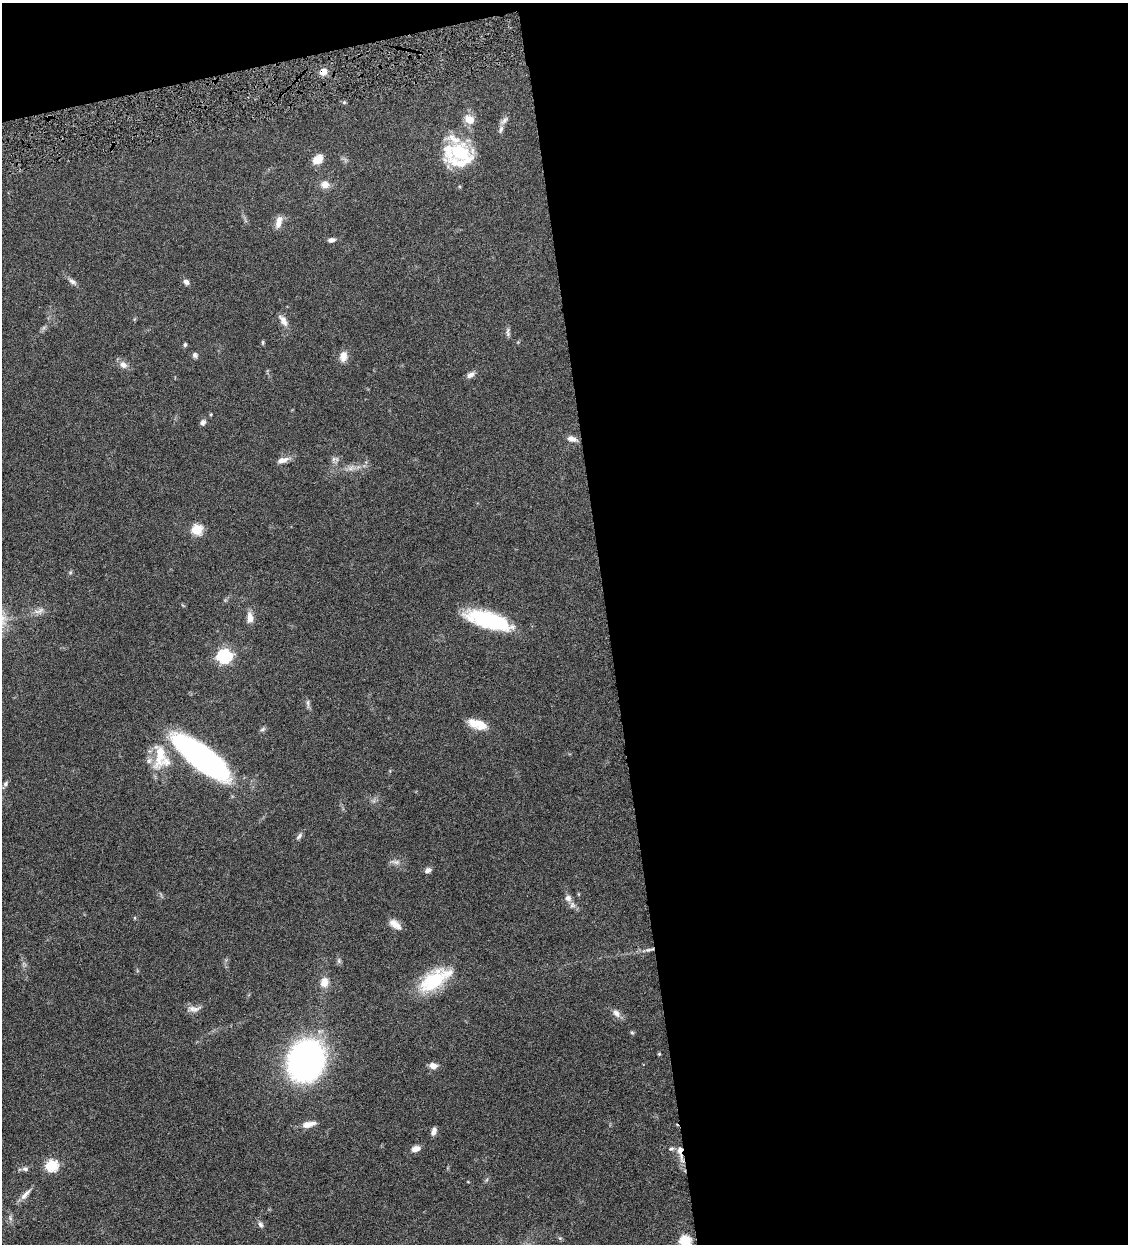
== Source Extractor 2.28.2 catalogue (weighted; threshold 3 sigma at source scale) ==
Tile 4 of 4 x 4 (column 4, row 1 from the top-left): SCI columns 3639-4764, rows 3729-4970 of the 4910 x 4972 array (HDU 1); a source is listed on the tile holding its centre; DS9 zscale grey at full resolution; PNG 1130 x 1246 px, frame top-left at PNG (2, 3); no overlay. Shown black and unused: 49% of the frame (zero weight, under 4 of 8 exposures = <1% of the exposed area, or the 3 px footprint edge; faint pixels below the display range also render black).
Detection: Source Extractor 2.28.2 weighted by HDU 2 'WHT'; one run over the whole footprint, this tile lists its part. Background 0.0431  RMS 0.0036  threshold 0.0146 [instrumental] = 3 sigma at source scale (4.09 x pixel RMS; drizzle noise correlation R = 1.36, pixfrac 0.8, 0.05/0.05 arcsec/px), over >= 5 px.
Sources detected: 66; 5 inside a brighter listed object's ellipse — not listed separately; the other 61 listed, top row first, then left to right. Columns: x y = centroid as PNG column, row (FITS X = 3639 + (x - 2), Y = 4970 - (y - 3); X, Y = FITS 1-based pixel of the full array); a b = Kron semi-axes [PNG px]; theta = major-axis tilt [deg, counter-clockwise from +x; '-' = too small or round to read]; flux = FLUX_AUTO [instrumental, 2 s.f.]
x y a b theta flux
323 72 9 8 - 2.4
344 102 6 4 0 0.43
469 119 11 9 -28 3.7
504 121 14 5 41 1.2
501 129 11 5 69 1
459 152 31 25 -21 17
318 159 12 9 39 3.8
325 184 10 9 - 2.5
279 222 16 7 75 2.5
331 240 8 5 5 1.3
72 282 11 6 -28 1.1
186 282 7 6 - 1.2
283 320 17 7 -58 2.1
508 333 13 4 89 0.86
263 342 7 3 89 0.39
185 345 6 4 64 0.47
195 355 7 6 - 0.78
343 356 13 9 82 2.7
123 365 12 9 -35 1.9
470 375 11 6 25 1.4
211 414 5 3 - 0.3
203 422 6 5 - 1.1
572 439 12 7 -16 1.8
333 459 7 5 89 0.82
283 460 15 7 16 2.1
351 468 10 6 40 1.5
197 530 5 5 - 23
39 611 17 6 23 1.8
250 618 14 7 -86 2.4
488 620 44 14 -17 27
224 656 7 6 - 59
308 703 12 4 -84 0.83
477 724 23 10 -18 5.1
263 729 9 5 27 0.65
160 755 44 17 84 11
201 757 60 19 -37 96
5 783 8 5 53 0.75
299 836 10 5 49 0.88
395 862 13 6 -9 1.3
428 870 8 6 23 1.2
568 898 8 7 - 1.5
395 924 16 8 -37 2.7
648 950 10 5 7 0.97
434 980 42 18 32 18
324 982 13 10 73 3.1
194 1009 19 8 2 2
616 1013 12 8 -46 1.8
632 1033 6 4 -2 0.4
659 1054 4 4 - 0.37
306 1060 26 22 68 140
433 1066 9 6 -8 2.2
309 1124 17 7 12 2.8
434 1131 9 5 74 1.5
416 1149 10 7 14 2
671 1149 8 5 10 0.73
680 1150 9 6 73 2
52 1165 6 6 - 32
25 1169 7 6 - 0.88
25 1194 20 6 47 1.9
260 1225 9 6 -63 0.93
685 1241 6 5 - 28
Overlapping masked pixels (flux is a lower limit): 2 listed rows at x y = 323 72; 680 1150
Isophote crosses this tile's border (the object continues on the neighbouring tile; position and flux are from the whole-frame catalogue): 1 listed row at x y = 685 1241